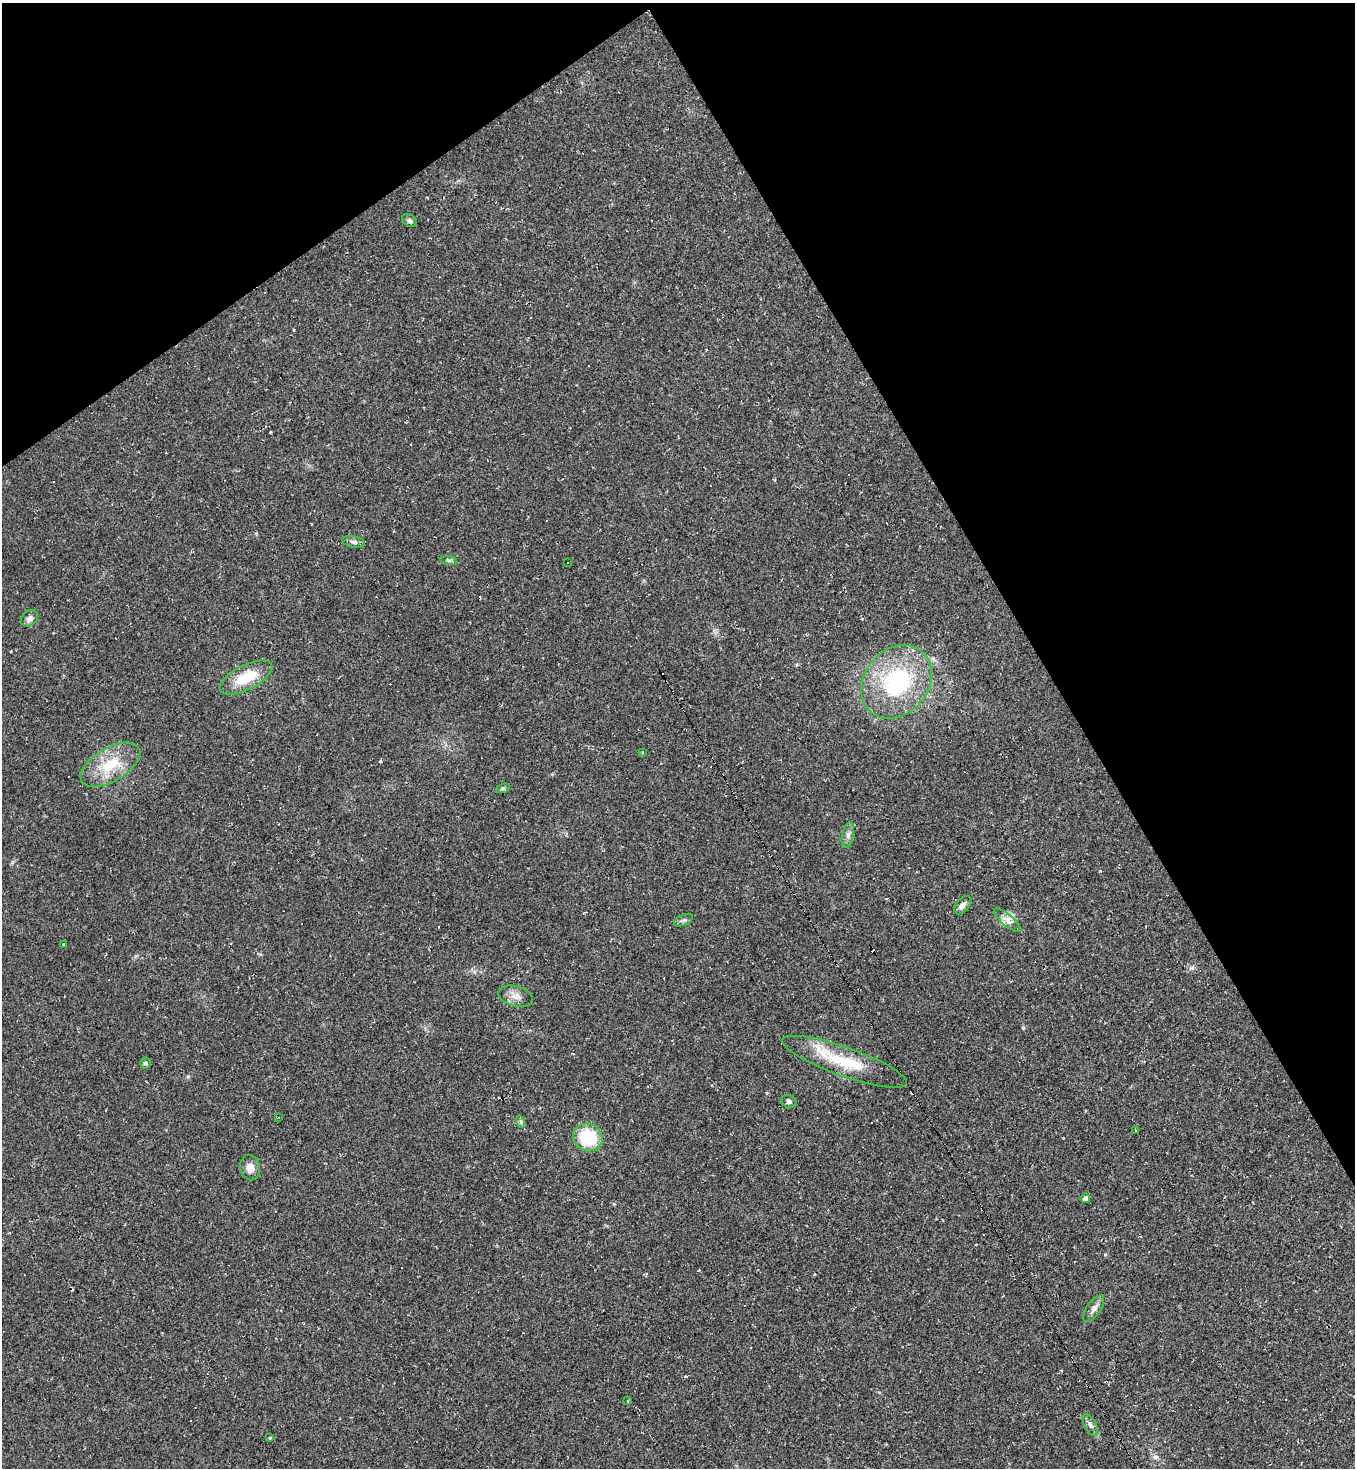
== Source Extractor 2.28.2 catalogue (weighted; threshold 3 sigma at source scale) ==
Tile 3 of 4 x 4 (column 3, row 1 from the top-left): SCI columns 2861-4213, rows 4402-5867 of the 5861 x 5867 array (HDU 1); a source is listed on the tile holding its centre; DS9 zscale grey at full resolution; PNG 1357 x 1470 px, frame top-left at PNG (2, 3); each listed source drawn as its Kron ellipse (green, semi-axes under 4 px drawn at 4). Shown black and unused: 29% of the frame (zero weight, under 2 of 3 exposures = <1% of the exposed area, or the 3 px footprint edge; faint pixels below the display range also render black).
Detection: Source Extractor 2.28.2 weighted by HDU 2 'WHT'; one run over the whole footprint, this tile lists its part. Background 0.0314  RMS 0.0062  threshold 0.0279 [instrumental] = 3 sigma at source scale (4.5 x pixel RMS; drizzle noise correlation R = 1.50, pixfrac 1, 0.05/0.05 arcsec/px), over >= 5 px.
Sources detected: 45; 16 cosmic-ray / hot-pixel residue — neither listed nor drawn; the other 29 listed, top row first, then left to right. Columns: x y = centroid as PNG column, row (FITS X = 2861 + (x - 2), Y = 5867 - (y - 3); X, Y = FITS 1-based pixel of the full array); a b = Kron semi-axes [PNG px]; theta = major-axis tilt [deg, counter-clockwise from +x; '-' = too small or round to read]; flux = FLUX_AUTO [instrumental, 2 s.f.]
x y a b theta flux
409 220 8 6 -35 1.6
353 542 11 5 -11 2.1
449 560 8 4 -8 1.3
567 563 3 2 - 0.87
29 618 9 7 39 2.7
246 677 29 12 27 19
897 682 40 32 51 71
642 752 4 3 - 0.44
110 765 33 17 30 22
503 788 7 4 21 1
848 835 13 6 79 2.8
962 905 11 6 51 2.5
683 920 10 5 24 1.6
1007 920 17 5 -40 3.5
64 944 4 3 - 29
516 996 18 10 -14 5.2
845 1062 66 14 -20 30
145 1063 5 5 - 1.5
789 1102 8 6 -24 1.6
278 1117 4 3 - 0.65
521 1122 6 4 -72 1.1
1136 1130 3 2 - 1
588 1137 15 13 -28 28
250 1168 13 10 -78 4.9
1085 1198 4 4 - 2.1
1094 1309 15 7 55 3.3
628 1401 4 3 - 0.55
1090 1425 12 6 -61 2.2
270 1438 3 3 - 0.57